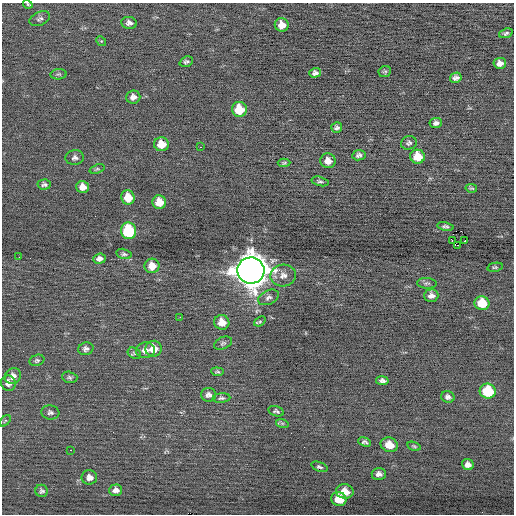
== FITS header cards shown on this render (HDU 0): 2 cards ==
NAXIS1  =                  512 / Axis length
NAXIS2  =                  512 / Axis length

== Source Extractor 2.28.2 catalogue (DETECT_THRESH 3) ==
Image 512 x 512 px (HDU 0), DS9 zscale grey, 1 PNG px = 1 image px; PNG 516 x 516 px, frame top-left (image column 1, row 512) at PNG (2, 3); each listed source drawn as its Kron ellipse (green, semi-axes under 4 px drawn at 4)
Background -0.059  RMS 0.66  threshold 1.98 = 3 sigma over >= 5 px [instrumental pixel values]
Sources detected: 81; all 81 listed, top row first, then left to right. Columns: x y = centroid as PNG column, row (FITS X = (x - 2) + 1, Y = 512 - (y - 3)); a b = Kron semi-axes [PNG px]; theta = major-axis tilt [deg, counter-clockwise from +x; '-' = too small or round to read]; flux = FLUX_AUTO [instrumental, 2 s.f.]
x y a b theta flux
28 4 5 4 - 56
40 19 11 6 24 140
129 23 8 6 -10 190
282 25 7 6 - 430
506 33 7 4 19 88
101 41 5 4 - 57
186 62 7 5 21 110
500 63 6 5 - 230
385 72 6 5 - 75
315 73 6 4 18 140
59 74 8 5 5 83
456 78 6 5 - 160
133 97 7 6 - 210
239 109 7 7 - 1200
436 123 6 5 - 150
337 128 5 5 - 110
409 143 8 6 17 120
161 144 7 7 - 660
200 147 2 2 - 120
359 155 7 5 9 130
418 157 7 7 - 940
75 158 9 7 7 160
328 161 7 7 - 340
284 163 6 4 1 72
97 169 8 4 19 70
320 181 8 4 -15 87
44 184 7 5 4 120
83 187 6 6 - 350
471 188 6 3 -10 67
128 197 7 6 - 690
159 202 7 7 - 640
446 226 8 4 -10 93
129 231 8 7 - 3000
452 240 3 2 - 130
465 240 2 2 - 33
458 245 3 2 - 1100
124 254 7 5 -13 90
19 257 2 2 - 130
99 259 6 5 - 190
152 266 7 7 - 520
495 267 8 4 12 72
251 270 13 13 - 81000
283 275 13 11 13 340
427 283 10 5 -3 100
431 296 7 6 - 220
268 297 11 7 25 170
482 303 7 7 - 1200
180 317 3 2 - 71
260 321 6 4 37 63
222 322 7 7 - 530
223 343 9 6 23 98
86 349 8 6 13 150
154 349 8 8 - 620
145 350 9 7 11 270
134 353 7 5 -29 78
37 360 7 5 20 83
217 372 6 4 -5 71
13 376 8 7 - 250
70 377 8 5 -14 94
382 381 6 4 -11 140
8 383 8 7 - 230
488 391 8 7 - 1900
208 395 7 7 - 170
448 397 7 5 -23 140
221 398 9 4 5 100
276 411 8 5 -16 110
50 412 9 7 -8 140
5 421 6 3 45 47
282 423 6 4 -18 66
365 442 7 4 -20 110
389 445 9 7 -21 650
414 446 7 4 -15 63
71 450 3 2 - 170
468 465 6 5 - 230
319 467 8 4 -20 91
379 474 7 6 - 190
89 477 8 7 - 260
115 490 6 5 - 210
42 491 6 6 - 110
345 491 9 7 -9 510
339 499 8 7 - 860
At the frame edge (FLAGS 8, measured only in part): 1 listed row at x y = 28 4